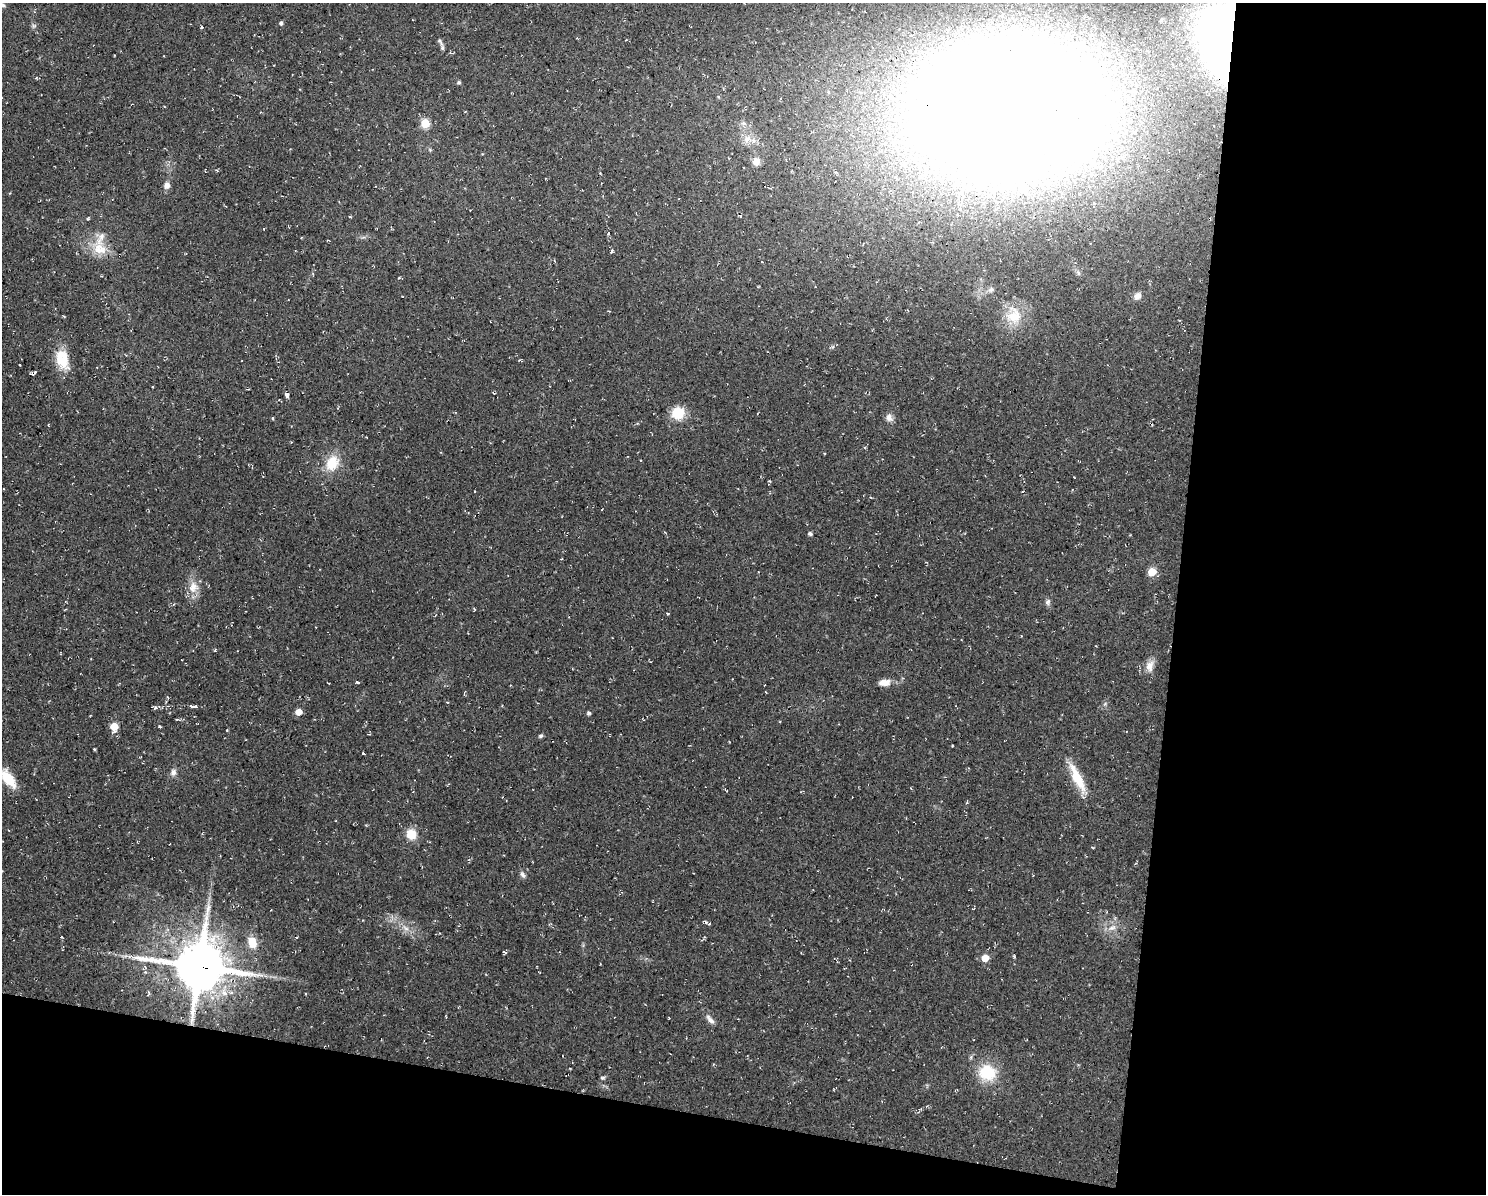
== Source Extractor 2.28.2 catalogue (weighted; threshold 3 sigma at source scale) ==
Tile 12 of 3 x 4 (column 3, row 4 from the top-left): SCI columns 3081-4564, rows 1-1192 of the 4791 x 4769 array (HDU 1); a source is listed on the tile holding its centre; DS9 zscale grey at full resolution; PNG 1488 x 1196 px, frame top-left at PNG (2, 3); no overlay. Shown black and unused: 27% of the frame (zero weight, under 2 of 3 exposures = <1% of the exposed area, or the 3 px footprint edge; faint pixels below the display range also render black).
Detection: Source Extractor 2.28.2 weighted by HDU 2 'WHT'; one run over the whole footprint, this tile lists its part. Background 0.0769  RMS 0.0099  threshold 0.0448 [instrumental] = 3 sigma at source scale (4.5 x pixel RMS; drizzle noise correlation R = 1.50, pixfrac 1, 0.05/0.05 arcsec/px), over >= 5 px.
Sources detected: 70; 1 inside a brighter object's white glare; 3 cosmic-ray / hot-pixel residue — not listed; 2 inside a brighter listed object's ellipse — not listed separately; the other 64 listed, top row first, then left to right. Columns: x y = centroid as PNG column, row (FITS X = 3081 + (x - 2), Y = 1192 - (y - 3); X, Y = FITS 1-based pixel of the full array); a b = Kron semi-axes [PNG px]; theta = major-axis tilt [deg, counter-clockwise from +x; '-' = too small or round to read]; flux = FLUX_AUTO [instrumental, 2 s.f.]
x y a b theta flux
281 23 4 4 - 2.1
201 27 4 3 - 1.3
1223 41 47 23 -85 640
440 42 14 5 -60 3.1
114 55 2 2 - 0.64
886 60 6 4 -18 1.4
459 82 5 4 - 1.6
1008 109 116 82 4 4900
425 123 5 5 - 44
747 139 11 11 - 8.8
430 150 5 4 - 1.1
756 161 9 8 - 9
167 185 8 7 - 5
88 219 4 3 - 0.98
608 234 3 3 - 2.6
100 249 21 16 -22 21
612 251 4 3 - 1.6
991 289 9 7 39 3.3
1137 296 10 8 40 5.1
1014 316 24 22 -90 28
832 347 9 3 10 1.4
62 359 24 14 -73 26
33 373 6 3 32 2
287 394 3 3 - 28
678 413 13 12 - 24
273 418 3 3 - 1.2
889 418 11 8 -55 4.7
332 463 22 16 65 23
769 481 3 2 - 2
810 533 4 4 - 2.3
1152 572 5 5 - 30
193 587 16 14 76 12
1048 602 9 6 70 2.8
474 609 4 2 - 1.2
667 614 4 3 - 1.3
1150 666 15 10 82 8
357 682 5 3 - 1.1
884 682 13 7 4 8.7
766 692 3 2 - 0.74
447 702 3 3 - 1
193 706 5 3 - 14
155 708 5 5 - 2.5
299 712 5 5 - 12
588 713 8 3 68 1.6
114 726 5 5 - 23
159 727 3 3 - 3.8
227 730 4 2 - 0.81
541 736 6 4 35 1.8
363 754 4 3 - 3.3
173 772 9 7 88 4
1077 777 38 10 -63 26
8 779 22 10 -51 24
411 834 13 12 - 14
1093 848 4 2 - 0.75
522 875 10 6 -64 2.8
706 922 4 3 - 2
406 928 10 5 -33 4.5
1112 928 13 6 28 5.7
252 942 13 9 -74 14
985 958 5 5 - 16
199 966 16 15 - 5300
710 1019 15 6 -51 4.6
987 1072 21 19 -16 33
602 1078 7 3 1 1.4
Overlapping masked pixels (flux is a lower limit): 4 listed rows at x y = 1223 41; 1008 109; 33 373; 199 966
Isophote crosses this tile's border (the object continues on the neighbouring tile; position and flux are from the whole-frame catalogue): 3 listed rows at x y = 1223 41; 1008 109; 8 779